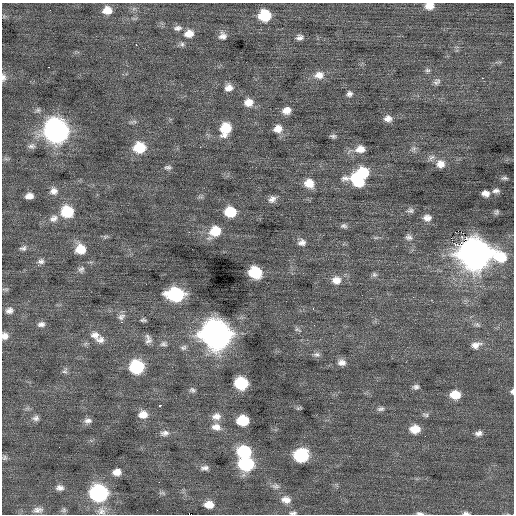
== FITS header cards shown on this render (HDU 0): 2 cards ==
NAXIS1  =                  512 / Axis length
NAXIS2  =                  512 / Axis length

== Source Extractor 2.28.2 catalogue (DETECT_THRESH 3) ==
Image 512 x 512 px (HDU 0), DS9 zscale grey, 1 PNG px = 1 image px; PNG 516 x 516 px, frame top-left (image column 1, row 512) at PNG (2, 3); no overlay
Background 0.18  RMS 0.81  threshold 2.42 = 3 sigma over >= 5 px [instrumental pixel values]
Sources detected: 129; all 129 listed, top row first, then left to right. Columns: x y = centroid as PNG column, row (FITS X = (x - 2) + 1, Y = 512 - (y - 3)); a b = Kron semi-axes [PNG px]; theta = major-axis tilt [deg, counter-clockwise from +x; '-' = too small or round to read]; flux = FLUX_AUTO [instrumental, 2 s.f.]
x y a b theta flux
429 6 10 7 4 520
50 10 2 2 - 210
107 10 10 8 3 640
265 15 10 9 - 2500
4 16 6 4 46 76
177 28 12 8 9 260
189 33 12 9 13 600
223 36 10 10 - 330
300 37 9 7 19 220
182 44 7 7 - 140
136 45 2 2 - 360
48 67 2 2 - 100
427 70 7 6 - 120
319 75 14 10 8 530
3 77 11 7 90 230
482 78 2 2 - 230
437 82 11 8 47 210
229 88 10 9 - 400
349 94 7 6 - 180
248 102 11 9 5 550
38 110 9 7 17 140
287 111 10 8 18 470
388 119 9 8 - 330
133 122 12 4 11 140
225 129 14 10 71 1400
278 129 11 10 - 490
56 131 13 12 - 32000
333 136 9 5 -10 130
31 146 11 7 0 220
139 148 12 10 8 1800
360 149 12 9 9 540
413 149 8 7 - 170
431 158 11 7 46 230
6 159 7 4 -18 98
440 164 11 10 - 480
168 167 9 6 2 150
363 173 11 9 -7 1900
505 178 9 5 2 140
358 181 18 10 -26 2100
309 183 11 9 -30 740
54 191 11 10 - 350
496 191 10 7 2 230
485 193 8 6 -10 380
29 196 7 6 - 360
272 199 10 8 39 290
410 210 9 7 6 170
67 212 11 11 - 2000
230 212 10 9 - 1700
496 212 7 6 - 140
54 218 12 10 34 380
427 218 10 8 -3 340
344 226 9 6 6 160
215 231 12 10 19 1300
458 231 2 2 - 280
189 232 3 2 - 48
105 237 8 5 17 100
409 237 10 8 -21 220
376 238 7 4 1 95
302 242 10 8 13 280
458 245 4 3 - 1300
23 248 10 7 13 190
80 249 11 10 - 990
475 254 14 13 - 80000
501 257 16 12 -35 1900
41 261 9 7 7 200
81 269 9 8 - 210
255 272 10 9 - 2600
374 274 8 7 - 140
336 280 12 11 - 570
5 289 8 4 -1 89
175 294 12 9 -2 6600
313 309 3 2 - 96
9 310 10 8 20 270
121 317 12 8 35 270
143 320 6 4 -4 110
121 322 3 3 - 65
41 324 10 7 9 240
314 325 2 2 - 36
477 325 8 6 -33 130
298 330 11 5 -28 130
216 334 14 13 - 63000
95 335 15 11 -25 500
5 336 9 8 - 330
148 339 11 7 -82 270
101 340 11 8 8 300
164 344 10 7 4 190
476 345 12 8 15 360
183 348 9 7 11 170
317 354 10 6 0 180
342 362 11 9 -6 340
137 367 10 9 - 4400
65 371 9 7 47 150
241 383 10 9 - 3000
416 387 9 6 5 170
192 390 8 7 - 150
512 391 6 4 89 120
455 395 10 7 -2 1000
160 405 3 3 - 440
299 408 9 3 15 68
381 409 10 6 6 180
143 414 11 9 8 570
425 415 10 6 -18 140
216 416 12 9 6 410
36 418 10 7 6 210
88 421 11 7 5 240
243 421 9 8 - 1800
216 427 13 10 -13 450
415 429 10 8 -1 840
165 433 13 8 8 280
479 433 10 7 15 240
244 452 11 9 -6 3400
301 455 10 9 - 4500
4 458 7 7 - 130
246 464 11 9 -6 4600
205 468 11 6 4 220
117 472 9 7 4 470
276 486 10 8 -15 230
60 488 10 8 -3 280
99 493 11 10 - 10000
162 493 10 4 -16 120
286 500 12 9 -8 440
209 504 10 8 -7 610
38 510 15 8 4 330
64 510 8 7 - 120
101 511 13 12 - 420
293 513 9 4 5 140
420 513 10 4 -5 140
466 513 8 4 -4 150
191 514 2 2 - 1200
At the frame edge (FLAGS 8, measured only in part): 8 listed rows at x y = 429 6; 3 77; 5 336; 512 391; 293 513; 420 513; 466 513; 191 514